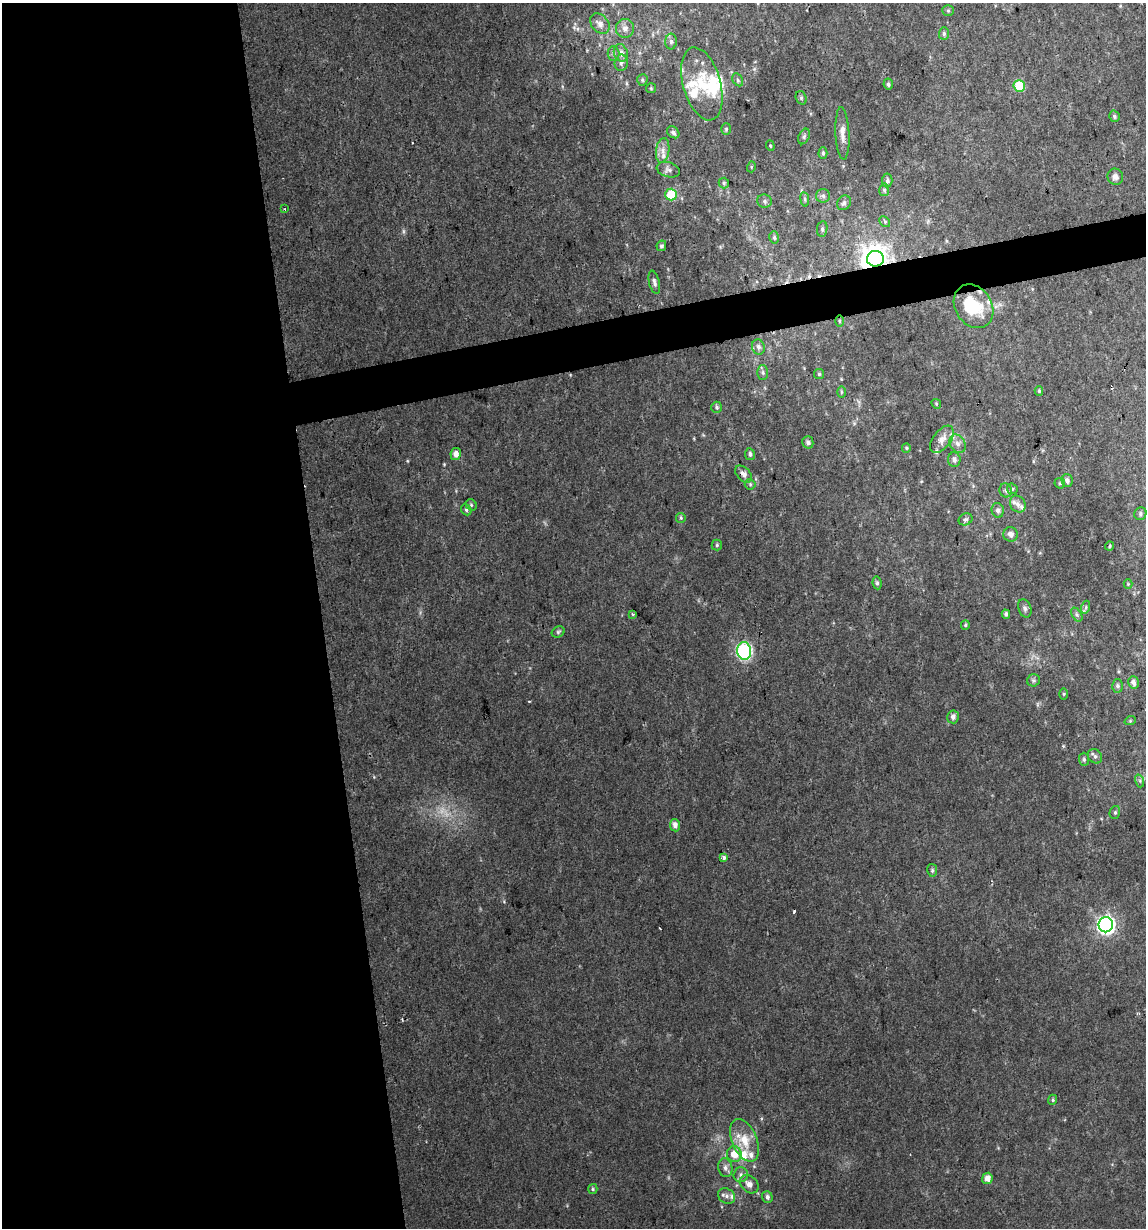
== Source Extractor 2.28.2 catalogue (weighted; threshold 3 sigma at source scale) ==
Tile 9 of 4 x 4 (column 1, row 3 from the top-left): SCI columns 29-1172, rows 1227-2452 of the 4679 x 4903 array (HDU 1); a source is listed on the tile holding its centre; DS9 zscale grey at full resolution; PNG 1148 x 1230 px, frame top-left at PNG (2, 3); each listed source drawn as its Kron ellipse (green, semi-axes under 4 px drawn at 4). Shown black and unused: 31% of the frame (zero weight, under 2 of 3 exposures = <1% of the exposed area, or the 3 px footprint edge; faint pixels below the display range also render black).
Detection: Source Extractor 2.28.2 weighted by HDU 2 'WHT'; one run over the whole footprint, this tile lists its part. Background 0.0342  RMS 0.0064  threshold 0.0287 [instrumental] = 3 sigma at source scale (4.5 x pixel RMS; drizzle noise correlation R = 1.50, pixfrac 1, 0.0396/0.0396 arcsec/px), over >= 5 px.
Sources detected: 129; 2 too faint to see at this stretch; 1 inside a brighter object's white glare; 6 cosmic-ray / hot-pixel residue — neither listed nor drawn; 13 inside a brighter listed object's ellipse — not listed separately; the other 107 listed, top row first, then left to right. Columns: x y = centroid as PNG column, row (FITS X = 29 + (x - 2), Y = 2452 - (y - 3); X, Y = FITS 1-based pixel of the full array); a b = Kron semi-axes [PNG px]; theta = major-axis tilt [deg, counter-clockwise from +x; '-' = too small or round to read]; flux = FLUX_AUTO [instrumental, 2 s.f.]
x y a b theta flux
948 10 6 5 - 1.1
600 24 11 8 -48 4.3
625 28 9 9 - 3.8
944 34 6 5 - 1.3
671 42 8 6 89 1.7
621 53 9 7 -68 4
613 54 7 6 - 1.7
621 63 8 6 80 2
642 80 5 5 - 1.1
738 80 7 4 -61 1.2
702 84 37 19 -74 24
888 84 6 4 -79 1.5
1019 86 6 5 - 30
651 88 5 5 - 0.83
801 98 7 5 -72 1.3
1114 116 6 5 - 1.4
726 129 6 5 - 0.94
673 132 7 5 -42 1.8
842 133 26 7 -87 5.1
804 136 8 5 63 1.4
770 146 5 4 - 0.74
663 150 13 6 83 4.1
823 153 6 4 90 1.1
751 167 5 3 - 0.64
668 170 12 7 -16 2.5
1115 177 8 7 - 3
887 180 7 5 85 1.8
724 183 5 5 - 1.1
884 190 6 5 - 1.3
671 195 6 5 - 28
823 196 7 7 - 1.8
805 199 7 4 -82 1.1
765 201 7 6 - 1.7
844 203 8 6 56 2
285 209 2 2 - 0.54
885 222 6 4 -46 1.1
822 229 8 5 82 1.4
774 237 6 5 - 1.2
661 246 5 4 - 1.2
875 259 8 8 - 750
654 282 12 5 -76 2.3
973 306 23 18 -57 25
839 321 5 3 - 0.78
758 347 8 6 -74 2.4
763 372 7 5 -88 1.4
819 374 5 5 - 0.88
1039 391 5 4 - 0.78
841 392 6 4 90 0.96
936 404 5 4 - 0.78
717 407 6 5 - 1.2
942 439 15 8 53 5.3
808 442 6 5 - 1.5
958 444 10 7 -58 3
906 448 5 4 - 0.83
456 454 6 5 - 3.4
750 454 6 5 - 1.6
954 460 7 6 - 2.7
744 474 10 6 -47 3.3
1067 480 6 5 - 2.3
1060 483 5 5 - 1
750 484 5 5 - 0.99
1012 489 6 5 - 0.98
1006 490 7 6 - 1.8
1018 504 9 7 -55 2.7
471 505 6 5 - 1.1
466 510 6 5 - 1.3
998 510 7 6 - 2.1
1140 514 6 6 - 1.5
681 518 5 4 - 0.89
966 519 7 5 29 1.7
1011 534 7 7 - 2.9
717 545 5 5 - 0.99
1110 546 5 3 - 0.87
877 583 6 4 -81 1.3
1128 584 4 4 - 0.64
1086 607 6 4 72 1.2
1025 608 9 6 -70 1.8
633 614 3 3 - 0.99
1006 614 4 4 - 1.6
1077 615 8 4 -59 1.5
965 625 5 4 - 0.86
558 632 7 5 28 1.2
744 651 9 7 -83 140
1033 680 6 6 - 1.5
1133 682 6 5 - 3
1117 686 6 5 - 1.6
1064 694 5 3 - 0.72
953 717 6 6 - 2.5
1130 721 6 3 19 0.66
1095 756 8 6 -52 1.8
1084 759 6 5 - 1.4
1140 781 7 4 -72 1.3
1115 812 6 5 - 1.3
675 825 6 5 - 3.1
724 858 3 3 - 5.1
932 870 6 5 - 1.1
1106 925 7 7 - 230
1053 1100 5 4 - 0.92
744 1140 22 12 -67 13
734 1154 8 7 - 8.1
725 1168 9 7 -78 2.8
741 1175 7 7 - 2.2
987 1178 6 5 - 4.8
749 1184 10 8 -40 4
593 1189 5 4 - 0.93
727 1196 9 7 -32 2.7
767 1197 6 5 - 2
Overlapping masked pixels (flux is a lower limit): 2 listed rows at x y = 875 259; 973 306